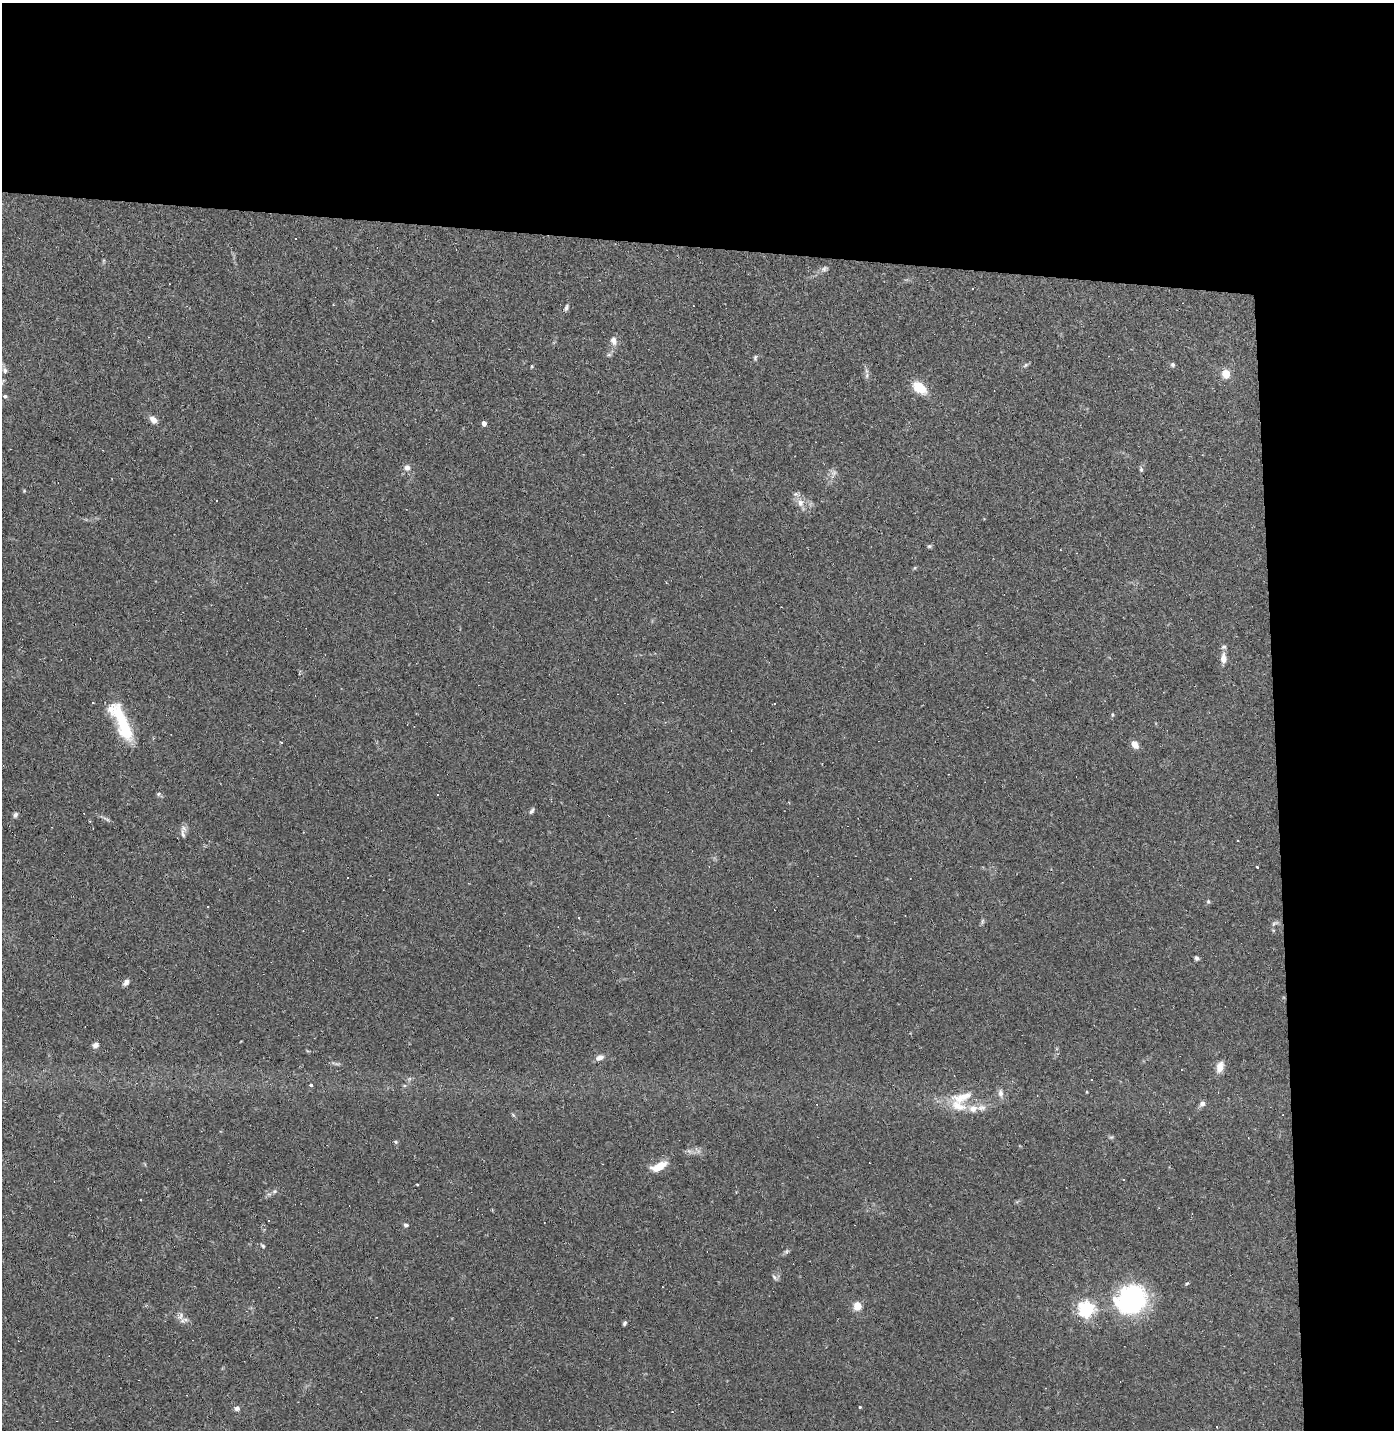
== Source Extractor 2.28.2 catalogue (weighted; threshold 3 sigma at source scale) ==
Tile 3 of 3 x 3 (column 3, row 1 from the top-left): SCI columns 2852-4243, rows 2858-4285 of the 4311 x 4285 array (HDU 1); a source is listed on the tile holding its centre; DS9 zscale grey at full resolution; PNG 1396 x 1432 px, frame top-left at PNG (2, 3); no overlay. Shown black and unused: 24% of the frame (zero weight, under 2 of 3 exposures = <1% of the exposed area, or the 3 px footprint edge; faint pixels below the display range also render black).
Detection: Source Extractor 2.28.2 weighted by HDU 2 'WHT'; one run over the whole footprint, this tile lists its part. Background 0.0535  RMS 0.0052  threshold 0.0233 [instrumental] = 3 sigma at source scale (4.5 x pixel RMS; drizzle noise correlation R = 1.50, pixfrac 1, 0.05/0.05 arcsec/px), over >= 5 px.
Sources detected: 95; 24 cosmic-ray / hot-pixel residue — not listed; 2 inside a brighter listed object's ellipse — not listed separately; the other 69 listed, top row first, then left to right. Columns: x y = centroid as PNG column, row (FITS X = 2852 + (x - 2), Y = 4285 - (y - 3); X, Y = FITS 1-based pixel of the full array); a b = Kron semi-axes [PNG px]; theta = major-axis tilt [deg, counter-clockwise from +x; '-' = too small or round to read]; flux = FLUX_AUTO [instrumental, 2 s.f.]
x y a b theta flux
824 269 9 7 40 1.5
566 307 9 5 70 1.1
613 340 13 9 -76 2.9
609 355 7 4 0 0.85
755 358 8 5 80 0.89
1026 365 8 5 37 0.93
1173 365 6 5 - 1.1
532 366 5 3 - 0.47
5 370 8 6 -64 1.6
1226 374 7 6 - 8.8
867 376 8 4 82 1.1
919 388 15 9 -39 12
5 396 5 5 - 0.9
153 419 8 6 -48 3.9
484 423 4 4 - 2.7
407 468 9 9 - 2.3
1141 469 7 5 -81 1
834 473 9 7 45 1.9
24 491 4 4 - 0.46
800 503 11 9 -71 4
929 546 6 4 1 0.74
1224 647 7 5 16 1.1
1223 658 10 6 -89 4
774 703 3 3 - 2.3
1112 715 6 4 -85 0.63
121 722 46 13 -64 28
281 743 3 3 - 2.7
1135 744 8 6 -54 4.4
159 794 7 5 22 0.92
437 794 3 2 - 0.35
531 811 9 4 53 1.1
15 815 7 5 56 1.3
106 819 13 3 -26 1.3
183 834 16 5 -81 1.8
1257 867 3 3 - 1.6
347 878 3 3 - 0.81
1208 901 6 5 - 0.8
207 907 3 2 - 0.47
578 918 3 2 - 0.9
982 921 8 4 81 0.92
1274 923 11 5 26 1.4
1196 958 6 5 - 1.1
126 982 8 5 50 2.1
96 1045 7 6 - 2.2
600 1058 11 7 27 2.6
1220 1067 15 9 73 3.9
1091 1080 2 2 - 0.4
311 1085 4 4 - 1
1000 1093 11 7 -84 2.4
962 1097 35 14 16 13
1202 1104 8 6 48 2
973 1108 11 9 3 4.5
395 1142 6 4 -23 0.68
659 1166 19 8 26 8.4
417 1184 3 2 - 0.5
274 1191 7 5 21 1
492 1210 3 3 - 0.5
406 1225 6 5 - 1
263 1246 7 5 -40 0.88
787 1251 8 5 32 1
774 1277 9 4 -60 1.1
1187 1283 5 3 - 0.52
1131 1299 33 29 32 71
857 1306 5 5 - 22
1086 1309 6 6 - 160
182 1321 8 7 - 2.3
624 1323 5 4 - 0.93
860 1407 3 3 - 0.6
237 1408 6 5 - 1.6
Isophote crosses this tile's border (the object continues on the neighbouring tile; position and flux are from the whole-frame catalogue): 1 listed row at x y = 5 370